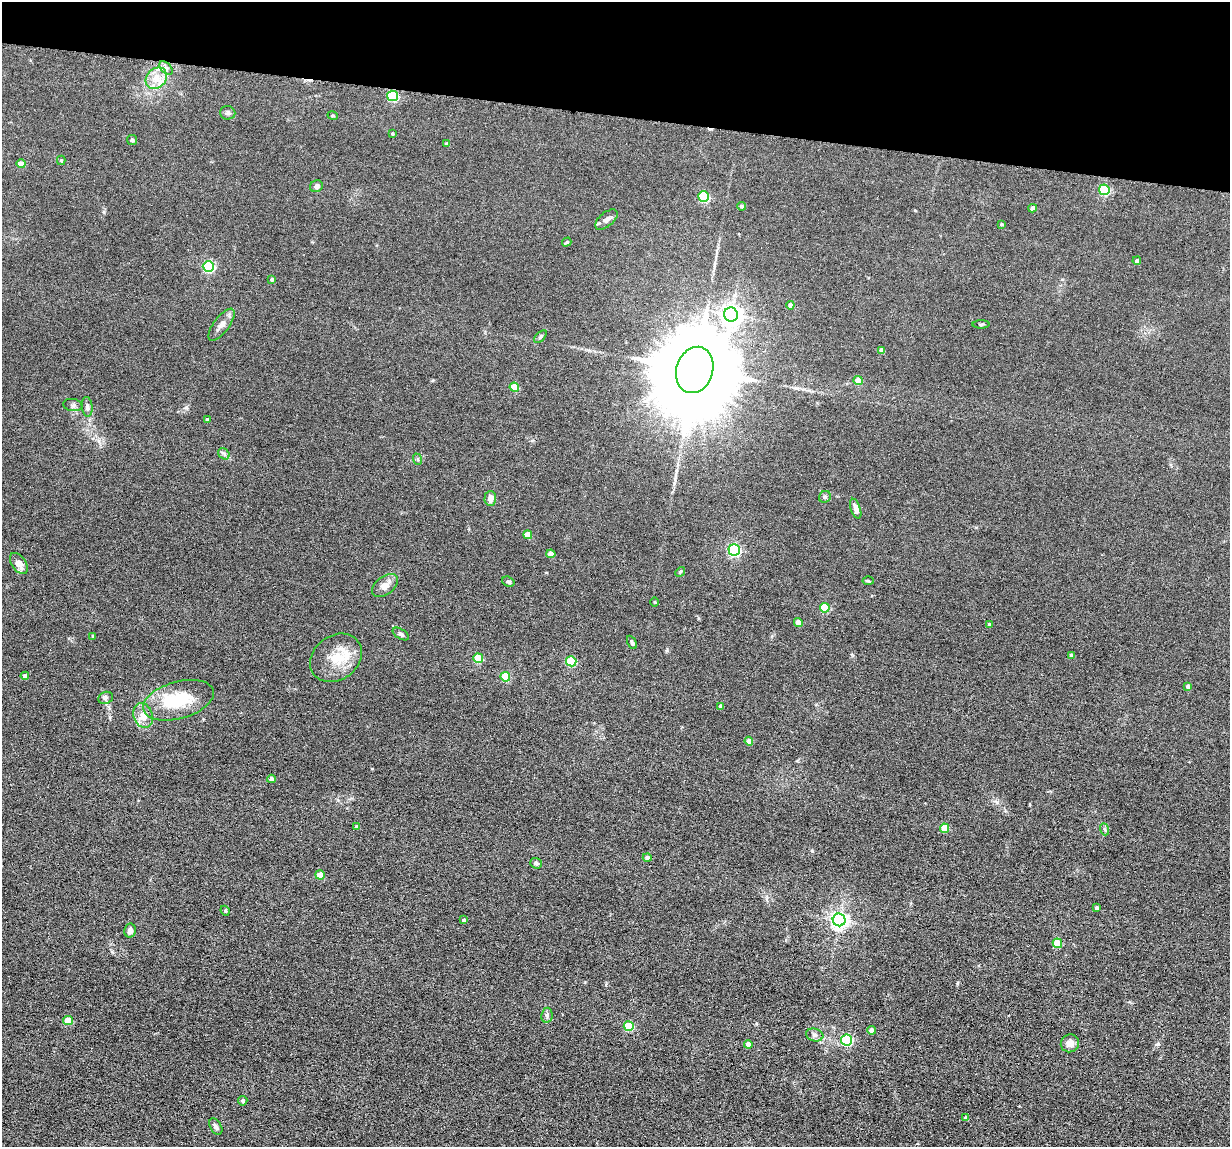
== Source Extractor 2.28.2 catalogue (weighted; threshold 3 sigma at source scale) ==
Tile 2 of 4 x 4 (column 2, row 1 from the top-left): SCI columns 1337-2564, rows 3591-4735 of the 5239 x 4989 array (HDU 1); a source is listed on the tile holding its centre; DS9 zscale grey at full resolution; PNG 1232 x 1149 px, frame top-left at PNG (2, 2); each listed source drawn as its Kron ellipse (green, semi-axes under 4 px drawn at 4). Shown black and unused: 10% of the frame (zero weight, under 6 of 12 exposures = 6% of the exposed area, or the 3 px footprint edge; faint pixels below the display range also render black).
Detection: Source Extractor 2.28.2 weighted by HDU 2 'WHT'; one run over the whole footprint, this tile lists its part. Background 0.0129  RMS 0.0037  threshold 0.0153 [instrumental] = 3 sigma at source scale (4.09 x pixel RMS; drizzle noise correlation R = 1.36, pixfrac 0.8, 0.05/0.05 arcsec/px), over >= 5 px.
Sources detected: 93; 1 inside a brighter object's white glare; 1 cosmic-ray / hot-pixel residue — neither listed nor drawn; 2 inside a brighter listed object's ellipse — not listed separately; the other 89 listed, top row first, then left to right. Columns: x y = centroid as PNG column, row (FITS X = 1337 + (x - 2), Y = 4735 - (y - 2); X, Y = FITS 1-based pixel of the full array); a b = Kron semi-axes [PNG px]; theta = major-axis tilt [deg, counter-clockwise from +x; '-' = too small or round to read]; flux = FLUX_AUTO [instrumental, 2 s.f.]
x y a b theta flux
166 68 8 5 -45 0.9
156 78 12 9 46 3.3
393 96 5 5 - 24
228 113 8 6 -4 0.83
333 116 5 3 - 0.29
392 134 4 3 - 0.34
132 140 5 5 - 0.48
447 144 3 3 - 0.64
61 160 4 4 - 0.37
21 164 4 4 - 2.9
316 186 7 5 32 1.2
1104 190 5 5 - 24
704 197 5 5 - 26
741 206 4 4 - 0.6
1033 208 4 4 - 1.7
606 219 13 7 39 1.4
1001 224 4 3 - 0.34
567 242 5 3 - 0.37
1137 261 4 3 - 0.77
208 266 5 5 - 39
272 279 4 4 - 0.49
790 305 4 4 - 1.6
731 315 7 7 - 190
981 324 8 3 1 0.41
221 325 19 7 53 2.3
540 337 8 4 44 0.51
882 350 4 4 - 2.1
695 370 24 18 72 7900
858 380 5 4 - 4.5
514 387 5 4 - 9.6
73 405 9 6 -8 0.9
87 407 10 5 -83 0.94
207 420 4 3 - 0.7
224 454 6 5 - 0.61
417 459 6 4 -71 0.4
825 497 6 5 - 0.56
490 498 7 6 - 1.9
856 509 10 5 -71 1.4
528 535 4 4 - 6
734 550 6 5 - 48
551 554 4 4 - 3
19 563 12 7 -55 2.5
680 572 5 4 - 0.42
508 581 6 5 - 0.65
868 581 5 3 - 0.35
385 586 15 9 38 2.6
655 602 4 3 - 0.26
825 608 5 5 - 12
798 622 4 4 - 3.2
989 624 4 3 - 0.34
401 634 9 5 -31 0.75
93 636 3 3 - 0.53
632 642 7 4 -64 0.58
1071 655 4 3 - 0.63
336 658 28 22 37 9
478 658 5 4 - 9.8
571 661 5 5 - 18
25 676 4 4 - 1.5
505 677 5 4 - 10
1188 686 4 4 - 1.3
106 698 7 6 - 0.76
178 700 36 18 16 13
721 706 4 4 - 1.2
143 716 13 9 -71 3.5
749 741 4 4 - 2.3
271 779 4 4 - 1.3
356 827 4 4 - 0.71
945 828 5 4 - 8.2
1104 829 6 4 -69 0.47
647 857 4 4 - 1.1
536 863 6 5 - 0.68
320 875 4 4 - 5.8
1097 908 3 3 - 0.71
225 911 5 4 - 0.47
464 920 4 3 - 0.44
839 920 6 6 - 130
130 931 7 6 - 1.2
1057 943 5 4 - 9
547 1015 7 5 81 0.8
68 1020 5 4 - 6.5
629 1026 5 5 - 13
871 1030 4 4 - 1.5
815 1035 9 6 -15 1
847 1040 5 5 - 30
1070 1043 9 9 - 1.8
748 1044 4 4 - 2.1
243 1101 5 4 - 0.73
966 1118 4 4 - 1.1
216 1126 9 5 -59 0.98
Unlisted compact peaks at least as high as the median listed source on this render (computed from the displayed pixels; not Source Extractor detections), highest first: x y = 1158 1044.